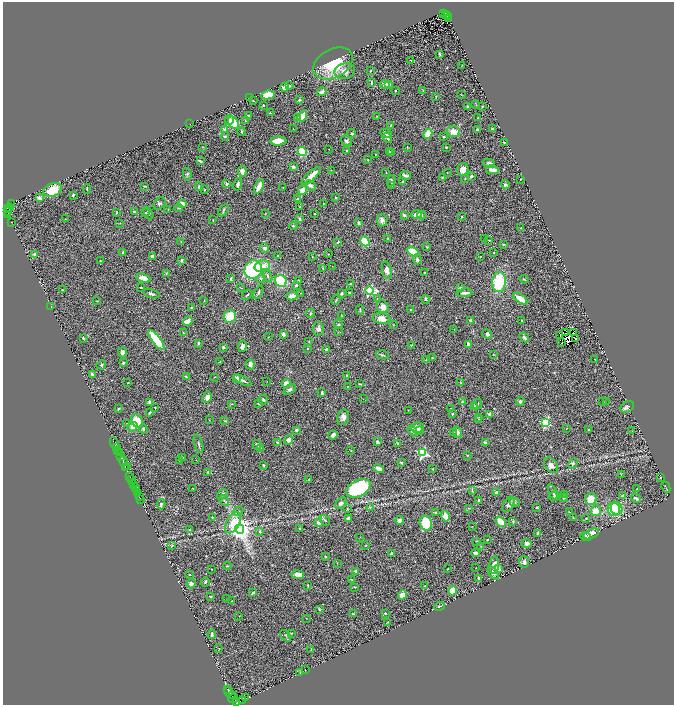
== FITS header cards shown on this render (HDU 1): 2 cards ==
NAXIS1  =                 1343
NAXIS2  =                 1405

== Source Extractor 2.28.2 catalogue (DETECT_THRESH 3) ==
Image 1343 x 1405 px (HDU 1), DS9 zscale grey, zoomed out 1/2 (1 PNG px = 2 x 2 image px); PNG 676 x 707 px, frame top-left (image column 2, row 1405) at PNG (3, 2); each listed source drawn as its Kron ellipse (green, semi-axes under 4 px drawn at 4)
Background 0.871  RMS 0.04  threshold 0.12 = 3 sigma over >= 5 px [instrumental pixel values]
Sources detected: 476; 42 cannot appear on this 1/2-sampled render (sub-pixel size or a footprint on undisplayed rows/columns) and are neither listed nor drawn; the other 434 listed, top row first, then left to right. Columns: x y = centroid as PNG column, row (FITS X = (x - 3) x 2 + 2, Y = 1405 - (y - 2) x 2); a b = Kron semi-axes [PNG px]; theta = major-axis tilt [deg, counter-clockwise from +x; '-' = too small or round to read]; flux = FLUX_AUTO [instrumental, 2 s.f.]
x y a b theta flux
443 13 2 1 - 4.1
445 14 2 1 - 5.1
448 16 2 1 - 30
449 18 3 1 - 13
440 54 3 2 - 7.1
411 60 2 1 - 3
333 63 21 14 29 310
462 66 2 1 - 2.3
345 71 10 8 12 57
370 71 2 2 - 6.7
371 82 3 2 - 10
385 84 4 4 - 23
388 84 3 2 - 12
289 86 3 3 - 8.6
285 87 4 4 - 29
423 90 4 2 - 5.5
395 91 2 2 - 5.1
322 92 5 3 - 24
268 95 7 4 10 110
461 95 3 2 - 2.6
436 97 4 2 - 4.1
249 98 2 1 - 3.1
299 100 3 3 - 11
253 101 3 1 - 3.2
263 105 2 2 - 5.3
476 105 4 1 - 3.3
468 107 3 2 - 9
482 107 3 2 - 4.7
270 113 3 2 - 6.1
248 115 3 3 - 9
302 116 6 3 56 140
377 116 4 2 - 4
478 117 3 2 - 4.7
297 118 4 3 - 28
229 120 5 4 - 28
245 121 4 3 - 6.8
233 122 7 5 -60 160
190 124 2 2 - 2.8
391 125 3 3 - 9.9
293 129 2 1 - 2.6
492 129 2 2 - 14
225 130 3 3 - 17
477 130 3 2 - 10
242 132 4 3 - 8.5
453 132 6 5 - 74
386 133 6 3 -23 30
352 134 4 3 - 13
428 134 5 3 - 130
225 136 4 3 - 8.1
444 137 3 2 - 5.3
387 138 5 3 - 15
278 141 8 4 2 130
346 141 6 4 -37 20
504 143 4 3 - 8.1
203 147 2 2 - 4
407 147 3 2 - 2.9
446 147 2 2 - 8.3
329 149 2 1 - 2.8
347 150 3 2 - 10
302 151 5 4 - 220
389 151 3 2 - 7.3
392 153 3 2 - 5.2
375 154 2 2 - 5
367 160 2 2 - 5.5
200 161 3 2 - 15
489 163 6 4 -14 15
293 167 2 2 - 56
463 169 6 6 - 55
331 170 2 1 - 2.3
492 170 7 3 -12 36
242 171 5 3 - 43
386 173 3 2 - 2.9
447 173 2 2 - 2.5
187 174 6 3 -81 11
405 175 6 2 -12 19
311 176 12 3 43 120
472 176 3 3 - 21
442 177 2 2 - 6.5
465 178 3 2 - 5
520 179 2 2 - 7.4
391 181 6 3 72 12
403 182 3 3 - 7.9
227 184 4 3 - 15
238 184 6 3 78 25
310 185 6 4 -46 24
392 185 3 2 - 3.8
505 185 4 3 - 20
145 186 4 2 - 7.1
259 186 8 3 67 78
199 187 4 3 - 11
283 187 3 2 - 2.4
87 189 5 2 - 7.3
52 190 9 6 20 140
204 190 3 2 - 3.4
302 190 5 3 - 60
73 195 3 2 - 9.6
39 198 3 2 - 38
336 198 3 3 - 6.2
297 199 3 3 - 7
12 203 3 1 - 55
160 203 7 5 43 18
324 203 2 2 - 2.9
182 204 2 2 - 140
300 207 2 1 - 2.3
7 208 3 3 - 21
10 208 2 1 - 57
178 208 4 3 - 8.4
168 209 3 2 - 3.2
223 210 7 3 59 11
7 212 3 2 - 130
117 212 4 3 - 6.3
135 212 4 2 - 16
146 213 2 2 - 3.8
148 213 7 3 -63 11
8 214 2 1 - 57
265 214 3 2 - 3.5
314 214 2 1 - 2.8
416 214 5 3 - 59
404 215 4 3 - 12
422 215 4 3 - 9.1
462 216 2 2 - 6
65 219 2 2 - 2.7
299 219 3 3 - 13
213 220 3 2 - 3.8
382 220 6 5 - 29
11 222 2 1 - 3.1
120 223 2 1 - 2.4
359 223 4 3 - 13
293 226 4 3 - 8.5
521 228 3 2 - 2.8
388 238 3 2 - 3.4
485 238 2 2 - 2.8
489 240 4 2 - 3.7
365 241 5 3 - 250
181 242 2 2 - 3.1
338 242 4 3 - 9
503 244 3 2 - 4.9
427 247 3 3 - 5.7
265 248 5 4 - 19
122 252 4 2 - 7.4
413 252 6 3 -30 200
494 253 2 2 - 5
328 254 2 2 - 3.4
35 255 2 2 - 100
277 255 2 2 - 4
152 256 4 3 - 21
481 256 2 2 - 2.6
312 257 3 2 - 3.3
417 259 5 3 - 23
181 260 4 3 - 7.5
100 261 2 1 - 2.7
262 266 8 5 14 70
332 266 2 2 - 2.5
323 268 4 3 - 5.7
253 269 9 8 - 670
387 270 9 5 -77 38
166 273 3 3 - 4.7
425 273 3 2 - 5.7
267 275 7 3 -60 13
143 278 7 3 -16 77
261 278 5 4 - 14
230 279 4 3 - 6.1
524 279 4 3 - 5.5
298 280 3 2 - 8.5
281 281 6 5 - 370
499 282 10 6 85 420
350 284 4 2 - 7.2
296 285 3 2 - 13
140 287 2 2 - 5.4
241 288 3 1 - 3.1
460 288 3 3 - 14
62 290 2 2 - 6.5
370 291 4 3 - 780
258 292 7 3 63 9.7
301 293 3 2 - 2.8
341 293 4 2 - 13
350 293 2 2 - 8.8
464 293 8 2 6 32
151 294 8 3 -16 18
247 295 6 2 39 8
292 296 6 3 7 65
377 298 2 2 - 4.1
425 299 4 3 - 9.6
520 299 8 3 -35 150
336 300 5 2 - 6.2
97 301 3 2 - 5.1
204 301 2 2 - 3.7
51 306 4 1 - 3.4
383 307 7 5 -57 51
192 308 4 2 - 4.5
360 310 5 2 - 5.3
410 310 2 2 - 6.1
310 313 4 2 - 7.4
230 316 6 6 - 160
342 316 3 2 - 4
382 319 9 5 -8 61
471 320 3 2 - 12
521 320 3 2 - 3.4
188 321 5 3 - 89
338 324 4 3 - 7.3
393 325 2 2 - 2.8
318 329 7 5 86 28
454 329 2 1 - 2
338 332 2 2 - 3.4
183 333 2 2 - 6.1
566 333 2 1 - 1.5
573 333 2 1 - 1.9
283 334 4 3 - 28
487 334 5 4 - 17
560 335 2 1 - 2
268 337 2 2 - 2.6
524 337 5 3 - 19
83 338 3 3 - 8.5
575 338 3 2 - 3.3
156 340 12 4 -53 390
309 342 3 2 - 4.7
562 342 2 1 - 6.3
198 343 3 2 - 7.4
469 344 4 3 - 26
411 345 3 2 - 6
242 346 6 4 78 27
223 347 3 3 - 13
308 349 2 2 - 5.5
326 349 3 3 - 27
122 352 5 3 - 25
493 354 2 2 - 3
383 355 7 2 -13 10
432 357 2 2 - 4.9
595 359 2 1 - 2.3
426 360 3 2 - 8.2
219 362 3 2 - 5.2
123 363 3 3 - 8.6
250 364 5 4 - 20
101 365 5 3 - 9.3
92 374 3 2 - 21
347 376 2 2 - 30
186 377 4 3 - 10
214 377 3 2 - 2.4
236 378 2 2 - 130
243 380 9 3 -25 18
267 381 2 1 - 2
128 382 2 1 - 3.6
286 383 4 4 - 66
461 383 3 2 - 4.2
359 384 3 2 - 4.4
347 387 3 2 - 4.9
290 389 7 4 41 20
322 393 3 2 - 13
207 397 6 4 62 35
363 399 2 2 - 1.9
263 400 5 4 - 16
463 401 4 3 - 9.9
149 402 3 3 - 20
520 402 4 3 - 16
603 402 3 2 - 3.8
606 402 2 2 - 2.4
232 404 4 3 - 5.6
258 404 4 2 - 6
477 404 5 2 - 7.4
475 406 4 3 - 8.1
627 407 7 5 35 20
155 408 2 2 - 4.5
451 408 4 2 - 4.9
118 409 4 2 - 6.8
408 410 3 2 - 2.9
150 412 4 2 - 13
452 414 3 2 - 5.7
490 414 3 3 - 19
343 417 8 5 77 33
479 417 4 2 - 5.1
209 420 2 1 - 2.2
479 420 4 2 - 4.8
137 421 7 5 -55 160
225 421 3 2 - 5.4
127 423 3 2 - 4.1
546 423 3 3 - 620
132 427 5 4 - 43
418 428 6 5 - 44
566 428 2 2 - 2.8
143 429 4 3 - 14
297 430 3 3 - 17
588 430 3 2 - 7
412 431 6 4 -55 12
419 431 3 3 - 7.5
632 431 2 1 - 2.3
453 432 3 2 - 4.2
457 432 6 3 -78 38
333 435 4 3 - 31
289 440 5 4 - 19
377 442 3 2 - 18
114 443 6 2 -63 270
278 443 2 2 - 66
397 443 4 3 - 7.6
485 443 3 3 - 17
198 444 9 3 -73 14
257 445 5 4 - 13
116 447 4 1 - 72
260 448 4 3 - 9.7
118 451 2 2 - 350
351 451 2 2 - 3.1
119 453 2 2 - 500
422 453 3 3 - 860
467 455 3 2 - 5.4
121 456 2 2 - 610
182 457 4 2 - 7.1
179 460 2 2 - 3.6
196 460 2 1 - 2.4
123 461 5 2 - 1300
401 463 4 3 - 6.7
573 464 5 4 - 15
263 465 3 2 - 6
551 465 8 6 -53 39
127 466 2 2 - 520
125 467 3 1 - 110
379 468 5 3 - 53
432 469 3 2 - 5.2
208 472 3 3 - 12
621 475 2 1 - 2.2
130 477 2 1 - 200
660 477 2 1 - 3.3
132 479 3 1 - 81
309 480 3 2 - 4.9
134 485 2 1 - 220
666 487 5 1 - 4.2
135 488 2 1 - 600
193 488 2 1 - 2.3
358 488 13 8 25 670
637 489 2 2 - 2.8
136 490 2 2 - 64
472 491 3 3 - 5.7
138 492 3 2 - 120
496 492 4 3 - 20
553 492 8 3 -65 13
222 494 6 4 39 15
565 494 3 2 - 4.6
554 496 5 5 - 17
623 496 3 3 - 14
139 497 2 2 - 10
564 498 4 3 - 6.9
636 498 5 3 - 13
140 499 2 2 - 11
591 499 6 5 - 130
479 500 3 3 - 14
224 501 6 2 -50 10
514 502 5 4 - 15
341 503 6 4 45 22
161 504 5 3 - 10
509 504 8 5 58 27
537 507 2 2 - 6.2
370 508 3 3 - 7.5
469 508 3 3 - 4.5
347 509 4 3 - 5.7
614 509 7 6 - 310
617 509 6 6 - 280
238 511 5 3 - 9.2
596 511 5 5 - 76
569 512 4 2 - 4.3
436 513 4 3 - 10
445 516 5 4 - 62
212 517 3 2 - 3.6
573 517 3 2 - 4
586 518 2 2 - 3.8
348 519 3 2 - 27
325 520 6 3 -51 10
400 520 4 4 - 33
501 522 6 4 -52 110
513 522 3 3 - 7.2
233 523 11 6 61 150
318 523 2 2 - 74
426 523 7 6 - 240
472 526 2 1 - 2.1
240 529 5 4 - 4600
300 529 2 2 - 9.2
190 530 4 4 - 10
260 531 3 3 - 7.8
538 533 4 3 - 16
591 534 8 4 24 58
360 537 2 1 - 2.1
586 537 5 3 - 12
487 540 2 2 - 4.6
477 541 3 3 - 5.4
527 543 5 3 - 36
366 545 3 2 - 3.2
172 546 4 3 - 8.2
481 546 3 2 - 3.7
475 553 4 3 - 29
391 554 3 2 - 12
325 557 2 2 - 3.5
524 562 6 5 - 18
337 563 3 2 - 2.9
494 565 8 5 83 48
227 566 4 2 - 5.9
476 568 2 1 - 2.1
212 569 2 2 - 5.2
447 569 4 2 - 3.7
498 569 4 3 - 63
356 571 2 2 - 69
493 573 7 4 -54 24
298 574 6 4 -9 46
189 575 2 1 - 4
479 578 4 2 - 13
352 579 3 3 - 4.8
205 582 5 3 - 10
191 584 5 4 - 21
308 585 4 3 - 6.6
424 586 4 2 - 5.5
355 587 2 2 - 3.8
453 591 5 3 - 120
253 593 4 2 - 12
402 595 5 4 - 49
211 596 3 2 - 8.9
227 599 2 1 - 1.8
232 601 2 1 - 3.6
440 606 5 3 - 7.7
319 609 3 3 - 7.9
385 613 2 2 - 6.8
353 614 3 2 - 6.5
239 616 2 1 - 2
306 618 2 1 - 2.1
388 622 3 2 - 4
291 633 2 2 - 4.2
212 634 4 2 - 11
286 636 7 1 -48 4
219 649 3 2 - 2.7
311 649 3 2 - 4.6
305 670 2 1 - 2
300 672 2 2 - 4.7
228 689 2 1 - 360
230 693 6 3 -50 750
233 696 2 1 - 110
245 697 2 1 - 21
233 698 5 2 - 380
242 700 4 3 - 78
236 703 2 1 - 180
At the frame edge (FLAGS 8, measured only in part): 1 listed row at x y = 236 703
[42 sub-pixel or undisplayed-footprint detections neither listed nor drawn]